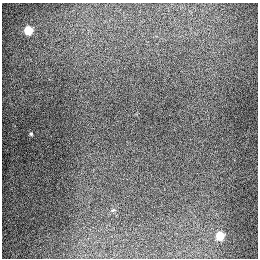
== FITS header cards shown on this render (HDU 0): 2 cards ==
NAXIS1  =                  256
NAXIS2  =                  256

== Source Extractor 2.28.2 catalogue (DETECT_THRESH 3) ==
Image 256 x 256 px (HDU 0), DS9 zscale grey, 1 PNG px = 1 image px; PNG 260 x 260 px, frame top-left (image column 1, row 256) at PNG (2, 3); no overlay
Background 1300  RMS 27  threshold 80.4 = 3 sigma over >= 5 px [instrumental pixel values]
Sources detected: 4; all 4 listed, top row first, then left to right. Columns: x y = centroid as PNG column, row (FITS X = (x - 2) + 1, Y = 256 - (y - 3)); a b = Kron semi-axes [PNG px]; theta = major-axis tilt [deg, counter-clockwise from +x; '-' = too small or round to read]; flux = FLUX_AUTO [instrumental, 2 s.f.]
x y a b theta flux
28 30 5 5 - 93000
31 134 4 3 - 2500
113 210 6 4 41 2400
220 236 5 5 - 72000